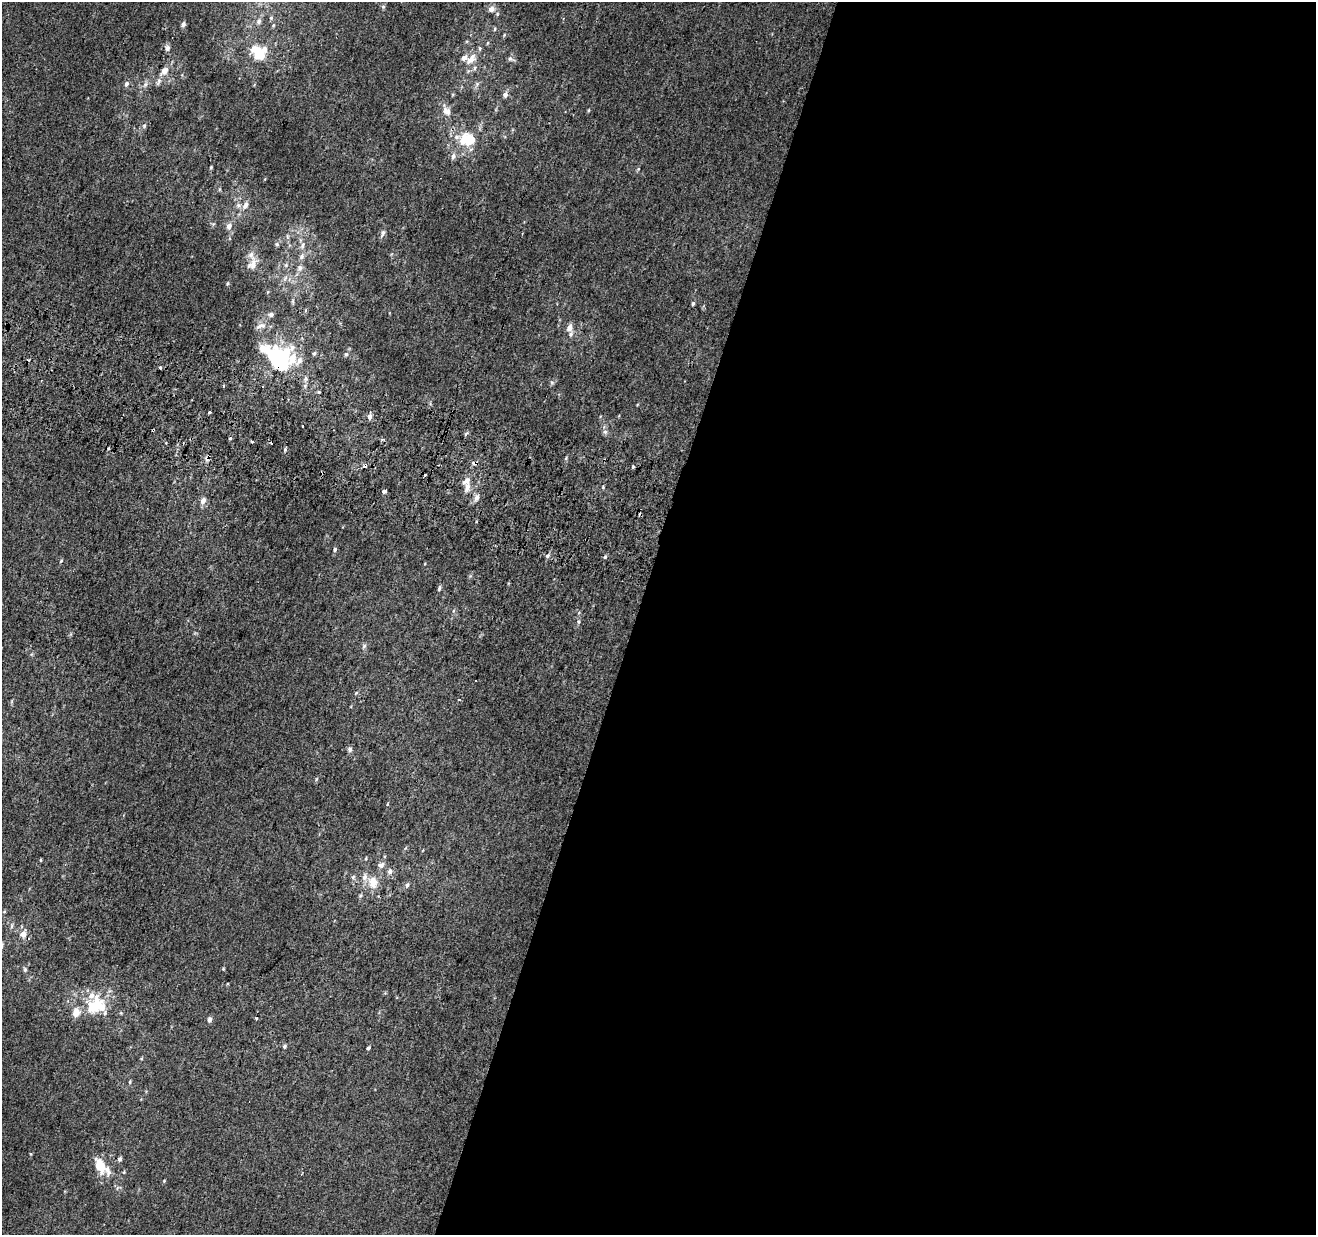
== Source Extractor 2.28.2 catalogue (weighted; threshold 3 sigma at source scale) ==
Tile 12 of 4 x 4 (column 4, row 3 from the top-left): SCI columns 3964-5277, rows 1557-2789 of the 5290 x 5516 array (HDU 1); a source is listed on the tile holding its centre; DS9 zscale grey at full resolution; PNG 1318 x 1237 px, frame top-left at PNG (2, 2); no overlay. Shown black and unused: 52% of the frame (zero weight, under 2 of 3 exposures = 2% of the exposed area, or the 3 px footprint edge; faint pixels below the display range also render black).
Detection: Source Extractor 2.28.2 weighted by HDU 2 'WHT'; one run over the whole footprint, this tile lists its part. Background 0.00623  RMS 0.0056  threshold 0.0254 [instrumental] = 3 sigma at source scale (4.5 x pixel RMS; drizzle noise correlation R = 1.50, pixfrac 1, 0.0396/0.0396 arcsec/px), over >= 5 px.
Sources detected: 110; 2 inside a brighter object's white glare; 5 cosmic-ray / hot-pixel residue — not listed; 18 inside a brighter listed object's ellipse — not listed separately; the other 85 listed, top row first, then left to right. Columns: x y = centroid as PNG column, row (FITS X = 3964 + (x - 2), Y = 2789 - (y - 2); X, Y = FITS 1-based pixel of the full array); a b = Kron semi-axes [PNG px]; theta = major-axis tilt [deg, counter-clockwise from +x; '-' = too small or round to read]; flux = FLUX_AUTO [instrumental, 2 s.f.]
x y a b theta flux
383 7 6 5 - 0.82
491 9 6 5 - 3.8
271 18 6 5 - 0.93
259 21 8 6 67 1.7
183 24 5 4 - 1.8
495 29 6 4 88 0.65
167 48 7 6 - 1.9
255 49 14 12 -35 7
471 59 19 9 49 6.2
510 59 7 7 - 1.6
164 71 12 9 50 3.8
159 81 12 5 65 1.6
127 84 7 5 58 1.5
477 84 5 5 - 1
505 95 6 5 - 2.4
589 110 5 3 - 0.51
447 111 12 9 -39 4
144 125 6 5 - 0.97
471 139 17 15 -25 13
453 156 8 6 70 2.1
211 167 4 4 - 0.52
245 205 12 7 56 2.9
229 226 8 6 81 2.6
383 233 12 5 69 1.6
277 244 6 5 - 0.88
303 245 11 4 85 1.8
302 256 8 7 - 1.7
252 264 15 11 55 5.1
286 265 5 5 - 0.93
300 268 8 7 - 2.2
693 303 5 4 - 0.84
271 314 7 6 - 1.4
261 326 15 6 15 2.7
569 328 8 7 - 3.2
263 348 9 7 5 8.2
314 353 6 5 - 0.97
346 354 5 5 - 1
28 360 4 2 - 0.5
299 361 13 7 56 3.1
279 362 21 14 78 59
160 367 3 3 - 3.3
223 386 3 3 - 0.77
319 391 3 3 - 1
209 412 3 3 - 2.3
370 416 6 4 82 2.8
303 426 3 2 - 0.94
153 430 3 3 - 0.91
605 432 6 6 - 1.4
466 434 4 3 - 1.7
230 438 4 4 - 0.6
382 439 4 4 - 0.81
252 441 3 3 - 1.2
285 450 4 4 - 1.5
475 463 7 6 - 2.2
365 466 4 3 - 6.9
633 467 4 3 - 0.85
467 480 11 7 36 3.3
603 487 4 4 - 0.52
384 491 4 3 - 8.1
477 498 10 6 63 2.2
203 501 9 7 68 2.8
335 549 5 4 - 1
548 556 6 4 57 1.1
605 557 5 3 - 0.8
61 561 5 4 - 0.68
439 588 7 4 78 0.98
578 622 6 5 - 0.9
364 646 7 5 46 1.1
459 700 4 4 - 0.92
350 749 6 5 - 1.6
366 858 4 3 - 0.54
41 860 5 3 - 0.46
381 865 9 7 13 2.2
390 871 8 6 78 2
373 882 17 11 -85 7.2
407 885 7 4 68 1.3
360 895 5 4 - 0.8
23 934 9 8 - 3.7
25 970 7 5 -89 0.97
95 1005 27 20 51 20
209 1019 7 5 76 1.4
284 1046 5 5 - 1.1
368 1048 4 3 - 1
130 1082 5 3 - 0.69
107 1170 27 18 -56 9.8
Overlapping masked pixels (flux is a lower limit): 4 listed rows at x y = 279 362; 153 430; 475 463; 365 466